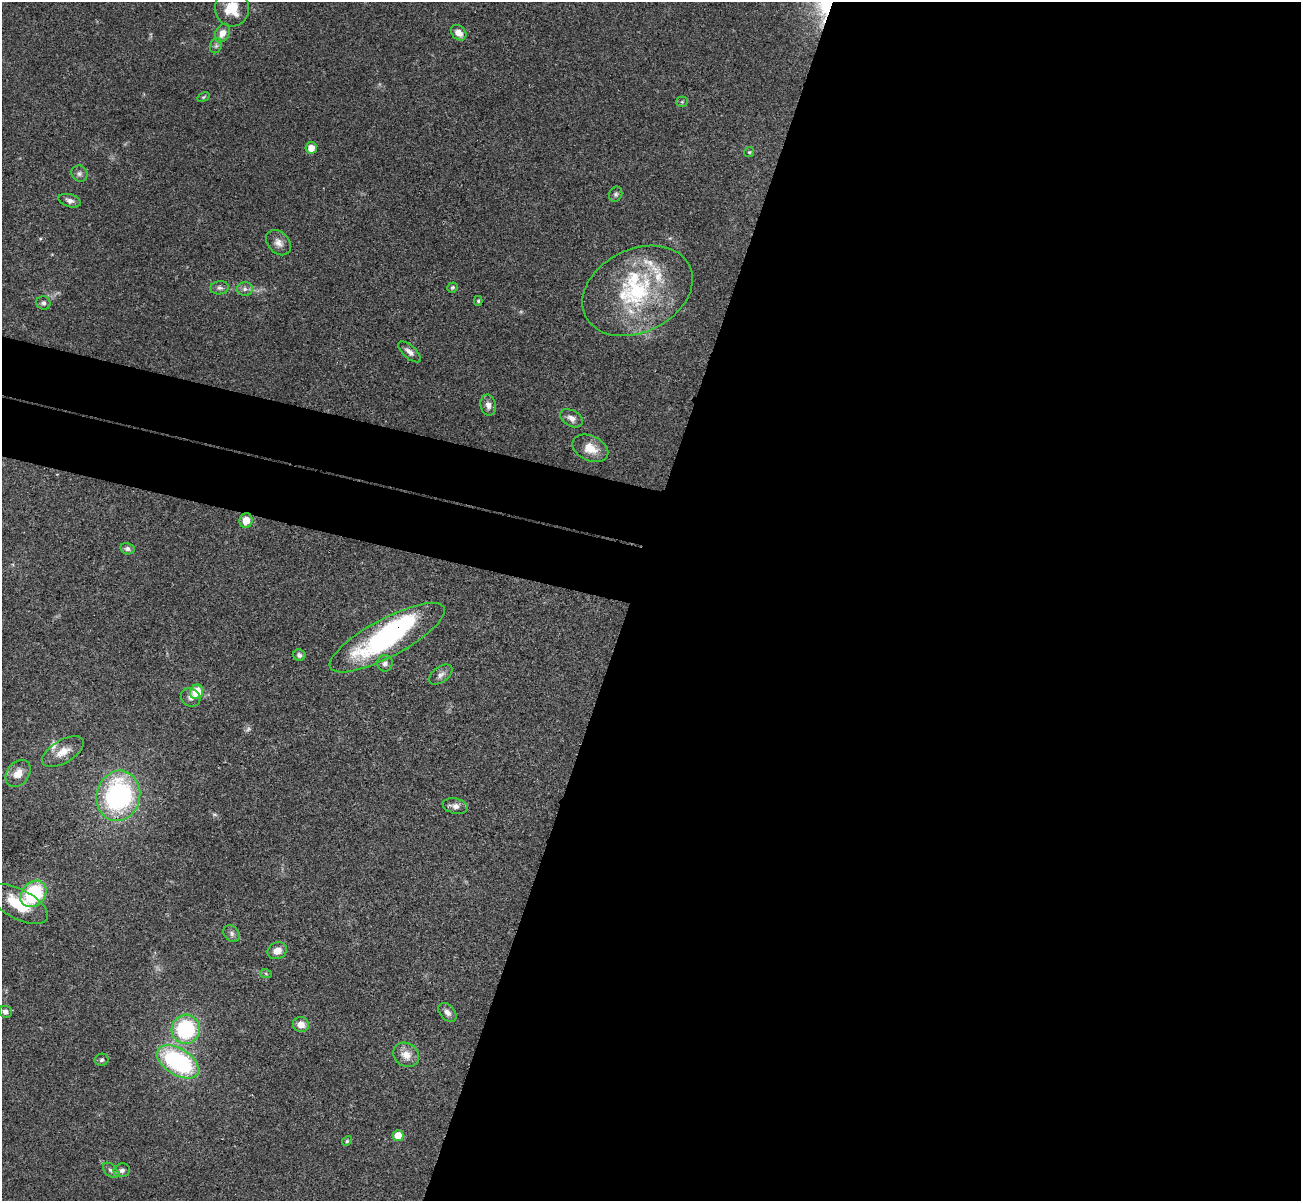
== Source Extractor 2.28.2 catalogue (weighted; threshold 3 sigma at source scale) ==
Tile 12 of 4 x 4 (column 4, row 3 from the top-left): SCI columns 3920-5218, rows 1510-2708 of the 5240 x 5291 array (HDU 1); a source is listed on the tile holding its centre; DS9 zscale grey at full resolution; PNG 1303 x 1203 px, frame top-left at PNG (2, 2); each listed source drawn as its Kron ellipse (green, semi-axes under 4 px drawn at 4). Shown black and unused: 57% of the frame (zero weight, under 3 of 4 exposures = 6% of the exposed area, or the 3 px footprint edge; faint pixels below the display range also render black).
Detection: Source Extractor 2.28.2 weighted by HDU 2 'WHT'; one run over the whole footprint, this tile lists its part. Background 0.0482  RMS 0.0052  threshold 0.0236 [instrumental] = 3 sigma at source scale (4.5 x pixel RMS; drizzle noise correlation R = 1.50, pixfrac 1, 0.05/0.05 arcsec/px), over >= 5 px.
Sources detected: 58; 2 too faint to see at this stretch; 1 inside a brighter object's white glare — neither listed nor drawn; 5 inside a brighter listed object's ellipse — not listed separately; the other 50 listed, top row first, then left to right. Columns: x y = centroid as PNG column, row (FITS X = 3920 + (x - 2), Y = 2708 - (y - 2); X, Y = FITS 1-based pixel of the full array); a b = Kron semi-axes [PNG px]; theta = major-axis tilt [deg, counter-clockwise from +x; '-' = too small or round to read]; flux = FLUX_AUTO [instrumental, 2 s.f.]
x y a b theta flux
232 8 18 17 - 12
222 33 10 6 61 4.9
459 33 9 6 -46 4.2
216 46 8 6 69 1.2
204 97 6 4 34 0.65
682 102 5 5 - 0.82
311 148 6 6 - 4.9
749 152 5 5 - 0.7
79 174 8 7 - 1.7
616 194 8 6 65 1.2
70 201 11 6 -16 2.1
279 243 14 10 -47 3.7
452 287 5 5 - 0.83
219 288 9 6 8 1.8
245 289 8 6 1 1.9
637 291 58 41 26 62
478 301 5 4 - 0.59
43 303 7 6 - 1.4
410 352 14 6 -42 2.6
488 405 10 7 -77 2.9
571 418 12 8 -29 2.9
590 448 19 12 -26 7.8
246 520 7 6 - 6.4
128 549 7 5 -12 1.6
387 638 64 19 28 81
299 655 6 5 - 1.5
385 663 8 7 - 2.3
441 674 13 7 36 2.6
197 692 7 6 - 13
191 697 10 8 -34 2.5
63 752 23 11 31 7.1
18 773 15 11 53 5.8
118 796 25 21 76 88
455 806 13 7 -11 3.2
33 894 15 11 48 38
19 904 32 14 -29 17
232 933 9 7 -49 1.8
277 951 10 8 24 4.4
266 974 6 4 -20 0.71
5 1012 7 6 - 1.9
447 1012 11 7 -48 2.6
301 1025 8 7 - 4.6
186 1029 14 14 - 45
406 1055 14 11 -34 5.9
102 1060 7 6 - 1.1
178 1062 23 13 -31 72
398 1136 5 5 - 9.8
347 1141 5 4 - 0.8
111 1170 9 5 -44 1.5
122 1170 8 6 10 1.7